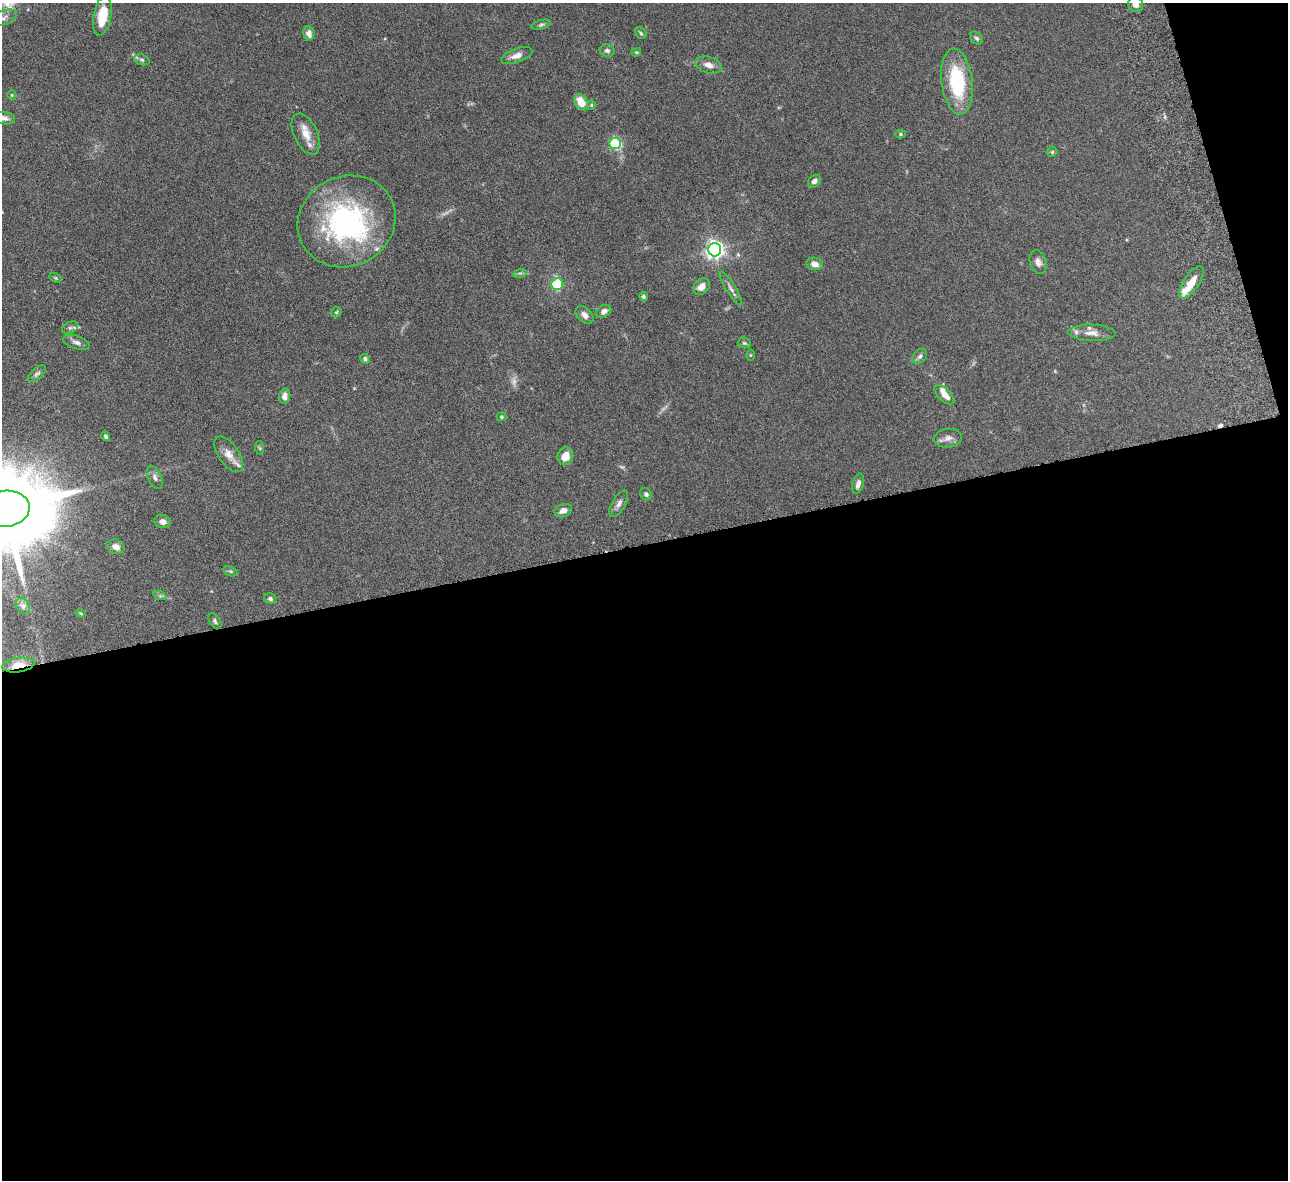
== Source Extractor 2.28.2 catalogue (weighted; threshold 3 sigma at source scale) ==
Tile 16 of 4 x 4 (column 4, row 4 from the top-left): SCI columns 3915-5200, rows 286-1463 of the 5257 x 5162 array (HDU 1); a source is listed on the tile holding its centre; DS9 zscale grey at full resolution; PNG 1290 x 1182 px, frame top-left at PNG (2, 3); each listed source drawn as its Kron ellipse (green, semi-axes under 4 px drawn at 4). Shown black and unused: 56% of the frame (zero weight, under 6 of 12 exposures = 3% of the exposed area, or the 3 px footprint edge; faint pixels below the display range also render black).
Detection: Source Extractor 2.28.2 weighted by HDU 2 'WHT'; one run over the whole footprint, this tile lists its part. Background 0.125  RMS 0.0034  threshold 0.0139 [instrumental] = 3 sigma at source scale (4.09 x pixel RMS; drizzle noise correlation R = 1.36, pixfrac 0.8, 0.05/0.05 arcsec/px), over >= 5 px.
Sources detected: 78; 4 too faint to see at this stretch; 1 inside a brighter object's white glare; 1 cosmic-ray / hot-pixel residue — neither listed nor drawn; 5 inside a brighter listed object's ellipse — not listed separately; the other 67 listed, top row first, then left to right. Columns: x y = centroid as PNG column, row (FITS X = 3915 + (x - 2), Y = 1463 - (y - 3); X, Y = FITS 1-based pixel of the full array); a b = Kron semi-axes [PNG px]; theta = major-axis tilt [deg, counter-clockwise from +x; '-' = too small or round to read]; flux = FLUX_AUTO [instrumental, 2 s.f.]
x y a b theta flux
1136 4 8 7 - 1.7
102 16 20 9 80 7.7
4 18 14 7 19 1.4
541 25 10 4 15 0.73
309 33 7 5 -80 2
641 33 6 5 - 0.52
976 38 7 5 -50 0.68
607 51 7 6 - 0.82
636 52 5 4 - 0.35
517 56 16 7 20 2.2
142 60 8 5 -18 0.65
708 65 13 8 -15 2.3
957 81 33 15 -83 21
12 95 5 4 - 0.33
581 102 9 6 -58 5.2
591 105 5 4 - 0.4
4 118 11 6 -9 1.2
306 134 22 11 -65 4.3
901 134 5 4 - 0.46
615 144 6 5 - 36
1052 152 5 5 - 0.42
814 181 7 5 44 1.2
347 221 50 45 26 62
715 250 6 6 - 150
1038 262 12 8 -73 1.5
814 264 8 6 -9 1.9
520 273 7 4 16 0.54
56 278 6 3 -32 0.38
1191 282 19 7 56 4.6
557 284 6 6 - 13
701 287 9 7 41 2.2
731 288 19 5 -57 1.4
643 296 5 4 - 0.55
604 311 8 6 34 1.4
336 312 6 4 44 0.43
585 315 10 7 -44 1.4
70 328 8 5 28 0.84
1092 333 24 8 -2 2.7
76 342 14 6 -18 1.3
744 343 6 5 - 0.51
750 355 6 4 -90 0.31
920 356 8 6 45 0.87
365 359 5 4 - 0.76
37 374 11 5 42 0.9
944 395 12 6 -44 2.9
284 396 8 5 85 1.7
501 417 5 4 - 0.4
106 436 5 3 - 0.53
948 438 14 9 7 1.9
260 448 6 4 -87 0.39
229 454 20 10 -55 3.2
565 456 9 8 - 3.5
155 477 12 6 -65 1.1
858 484 10 5 74 1.5
646 494 6 5 - 0.82
619 504 14 6 60 1.5
5 509 24 18 6 7200
563 511 9 6 20 1.7
162 522 8 6 -14 1.4
116 547 9 7 -26 1.7
231 571 8 4 -20 0.52
160 596 7 4 -19 0.54
270 599 6 5 - 0.7
23 606 9 6 -60 0.97
81 613 5 4 - 0.36
215 621 9 5 -58 0.71
18 665 16 7 9 4.1
Overlapping masked pixels (flux is a lower limit): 1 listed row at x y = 18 665
Isophote crosses this tile's border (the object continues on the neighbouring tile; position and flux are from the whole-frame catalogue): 4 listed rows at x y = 1136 4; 4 18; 4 118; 5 509